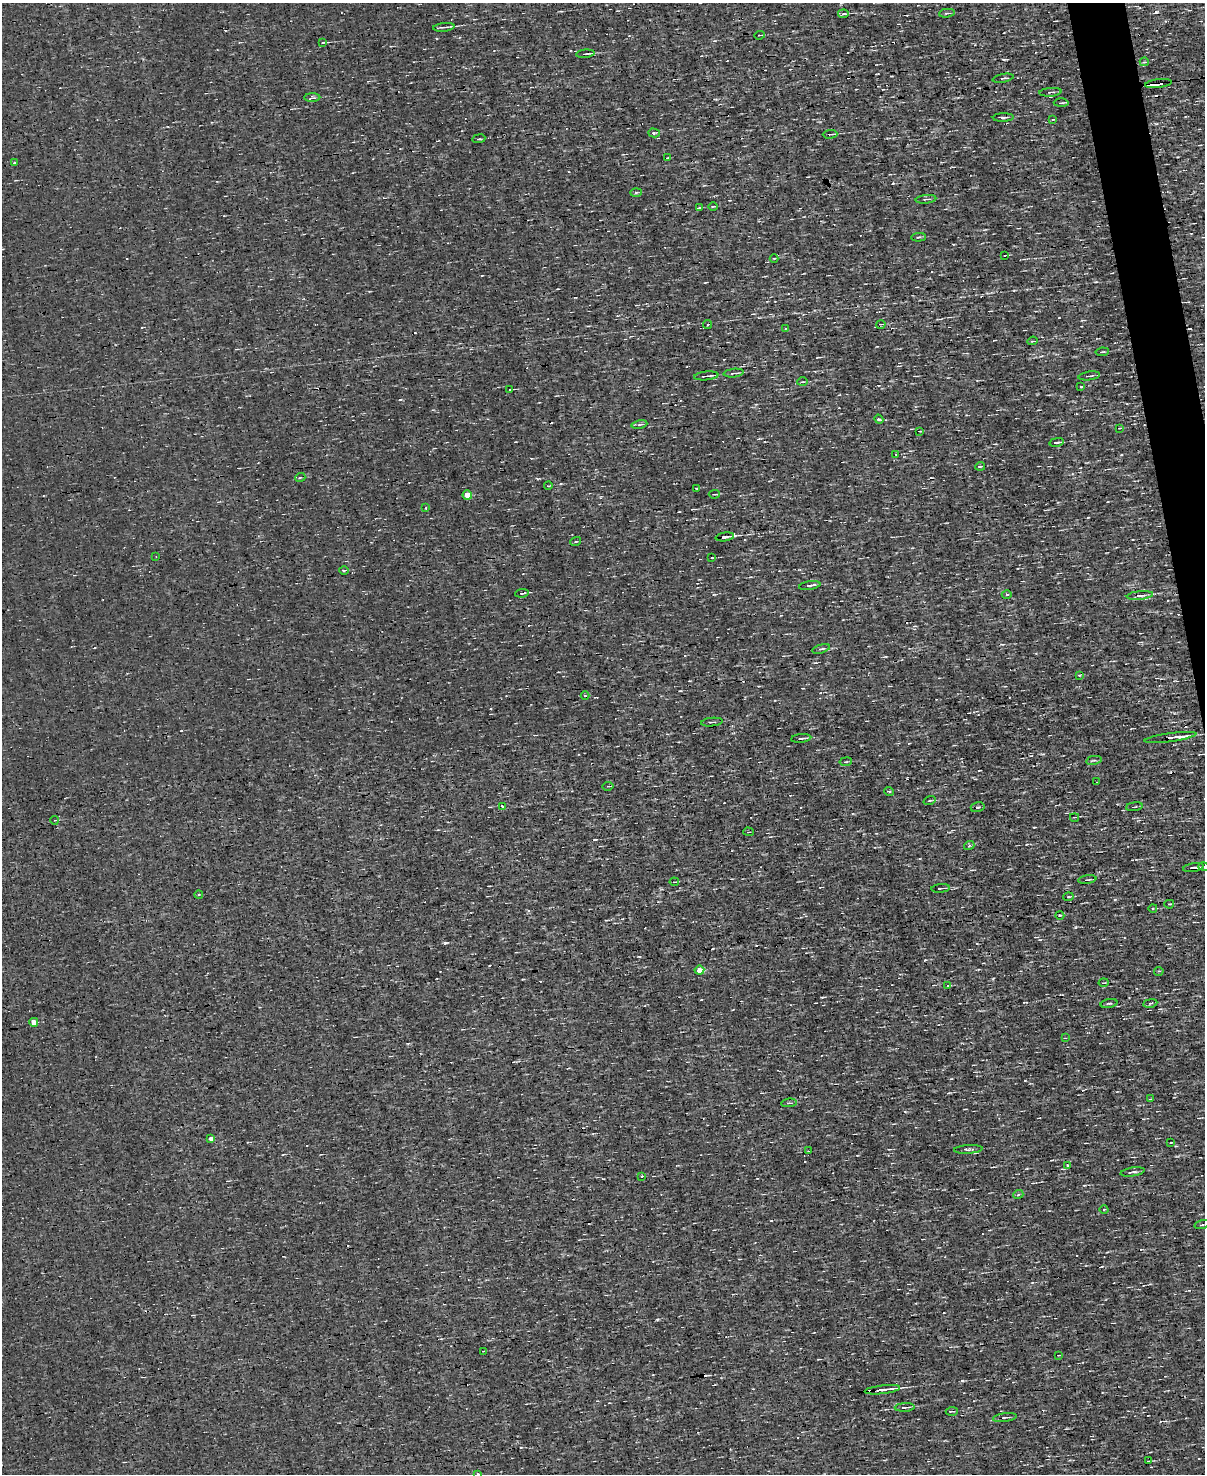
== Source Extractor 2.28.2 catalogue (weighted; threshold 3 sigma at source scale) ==
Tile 6 of 4 x 3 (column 2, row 2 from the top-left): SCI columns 1205-2407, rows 1613-3084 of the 4814 x 4810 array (HDU 1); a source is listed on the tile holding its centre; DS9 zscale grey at full resolution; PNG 1207 x 1476 px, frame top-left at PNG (2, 3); each listed source drawn as its Kron ellipse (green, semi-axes under 4 px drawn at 4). Shown black and unused: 2% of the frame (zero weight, under 3 of 4 exposures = <1% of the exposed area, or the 3 px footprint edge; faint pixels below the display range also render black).
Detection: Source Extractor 2.28.2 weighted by HDU 2 'WHT'; one run over the whole footprint, this tile lists its part. Background -5.64e-04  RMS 0.04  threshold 0.181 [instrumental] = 3 sigma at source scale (4.5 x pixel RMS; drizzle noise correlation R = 1.50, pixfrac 1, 0.05/0.05 arcsec/px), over >= 5 px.
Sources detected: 128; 10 cosmic-ray / hot-pixel residue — neither listed nor drawn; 2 inside a brighter listed object's ellipse — not listed separately; the other 116 listed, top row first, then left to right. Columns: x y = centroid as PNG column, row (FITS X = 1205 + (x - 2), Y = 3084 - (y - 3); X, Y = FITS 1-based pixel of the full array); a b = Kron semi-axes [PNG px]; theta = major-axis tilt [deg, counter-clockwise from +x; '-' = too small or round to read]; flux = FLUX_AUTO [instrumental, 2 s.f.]
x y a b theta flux
947 13 8 4 6 7.6
843 14 5 3 - 7
444 27 11 2 5 8.9
759 35 5 2 - 3.7
323 42 3 2 - 4.1
585 54 9 3 7 9
1144 62 4 3 - 4
1003 78 10 3 11 9.2
1158 84 13 3 8 71
1050 92 11 2 4 6.4
312 98 8 3 2 9.3
1061 103 7 2 1 6.5
1003 117 10 3 1 9.1
1053 119 4 2 - 2.8
654 133 6 4 -15 5.6
830 134 7 2 2 8.5
479 139 6 3 7 6.4
668 158 4 2 - 4
14 163 3 3 - 8.7
636 193 6 4 2 5.2
926 199 10 2 7 5.9
713 206 4 3 - 3.2
699 208 4 2 - 3.1
918 237 7 3 4 5.1
1004 255 4 3 - 15
774 258 4 3 - 3.3
881 324 5 3 - 3.3
708 325 4 3 - 4.9
786 328 3 3 - 3.9
1033 341 5 3 - 5.3
1102 352 7 3 7 6.2
734 373 10 3 6 8.3
706 376 12 3 6 11
1089 376 11 2 8 6.7
802 382 5 3 - 4.4
1081 387 3 2 - 5.4
510 390 3 2 - 2.4
879 419 5 4 - 5.3
639 424 8 4 10 7.3
1119 428 3 3 - 2.7
920 431 4 3 - 3
1057 442 7 3 10 9.4
896 454 2 2 - 2.5
980 466 5 3 - 4.8
300 478 5 3 - 3.3
548 485 4 2 - 4
696 488 3 2 - 2.9
714 494 5 2 - 3.9
467 495 5 4 - 61
426 508 3 2 - 4.7
725 537 9 4 8 13
576 541 5 3 - 3.6
156 556 3 2 - 3.7
712 558 3 2 - 4.5
344 571 5 3 - 4.3
810 585 11 3 9 13
522 593 7 3 7 6.2
1007 594 5 3 - 4.1
1140 595 13 3 6 11
821 649 9 4 16 7.5
1079 675 3 3 - 4.5
585 696 4 3 - 4
712 722 11 2 5 6
1171 737 26 3 8 30
801 738 10 3 6 7.6
1094 760 8 3 10 6.3
846 762 6 3 9 4.5
1097 782 2 2 - 3
608 786 5 2 - 3.8
889 791 5 3 - 4.4
929 801 6 3 19 4.7
502 806 4 3 - 50
978 807 7 5 15 6
1134 807 8 2 10 4.6
1074 817 4 2 - 3.5
55 820 4 2 - 2.9
748 832 5 2 - 3.5
969 846 5 3 - 4.3
1193 867 10 3 10 18
1204 867 6 3 -17 5.3
1087 880 9 3 8 5.9
674 882 5 2 - 3.3
941 888 9 2 6 6.3
199 895 4 3 - 4.4
1068 897 5 3 - 4.6
1169 904 5 3 - 5.2
1153 908 4 3 - 3.6
1060 915 4 3 - 3
699 970 5 4 - 71
1159 971 5 3 - 4.6
1104 983 5 2 - 4.1
947 986 4 3 - 6.6
1109 1003 8 3 11 6.1
1150 1003 7 3 9 5.5
34 1022 4 4 - 38
1065 1038 3 2 - 3
1150 1099 3 2 - 2.8
789 1103 8 4 7 6.8
211 1138 4 4 - 25
1171 1143 3 2 - 4.1
968 1149 14 3 3 8.9
808 1151 3 2 - 3.1
1067 1165 3 3 - 42
1132 1172 12 3 9 7.8
641 1176 3 3 - 3.9
1018 1195 5 3 - 3.5
1104 1209 4 3 - 3.5
1202 1225 8 3 13 7
483 1351 3 2 - 2.6
1059 1355 3 2 - 2.7
882 1390 18 3 7 43
905 1407 10 2 3 9.5
952 1411 6 2 4 4.4
1005 1417 12 2 8 7.2
1149 1461 4 2 - 3.8
477 1474 3 3 - 19
Overlapping masked pixels (flux is a lower limit): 3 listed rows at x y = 1158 84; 1171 737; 1193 867
Isophote crosses this tile's border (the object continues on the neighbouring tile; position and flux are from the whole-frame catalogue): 2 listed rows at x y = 1204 867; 477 1474
Unlisted compact peaks at least as high as the median listed source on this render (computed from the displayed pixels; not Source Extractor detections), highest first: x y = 1156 12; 445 943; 657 1320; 993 979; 1115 899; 962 1380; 537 479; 1025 1080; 1014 290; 408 1044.